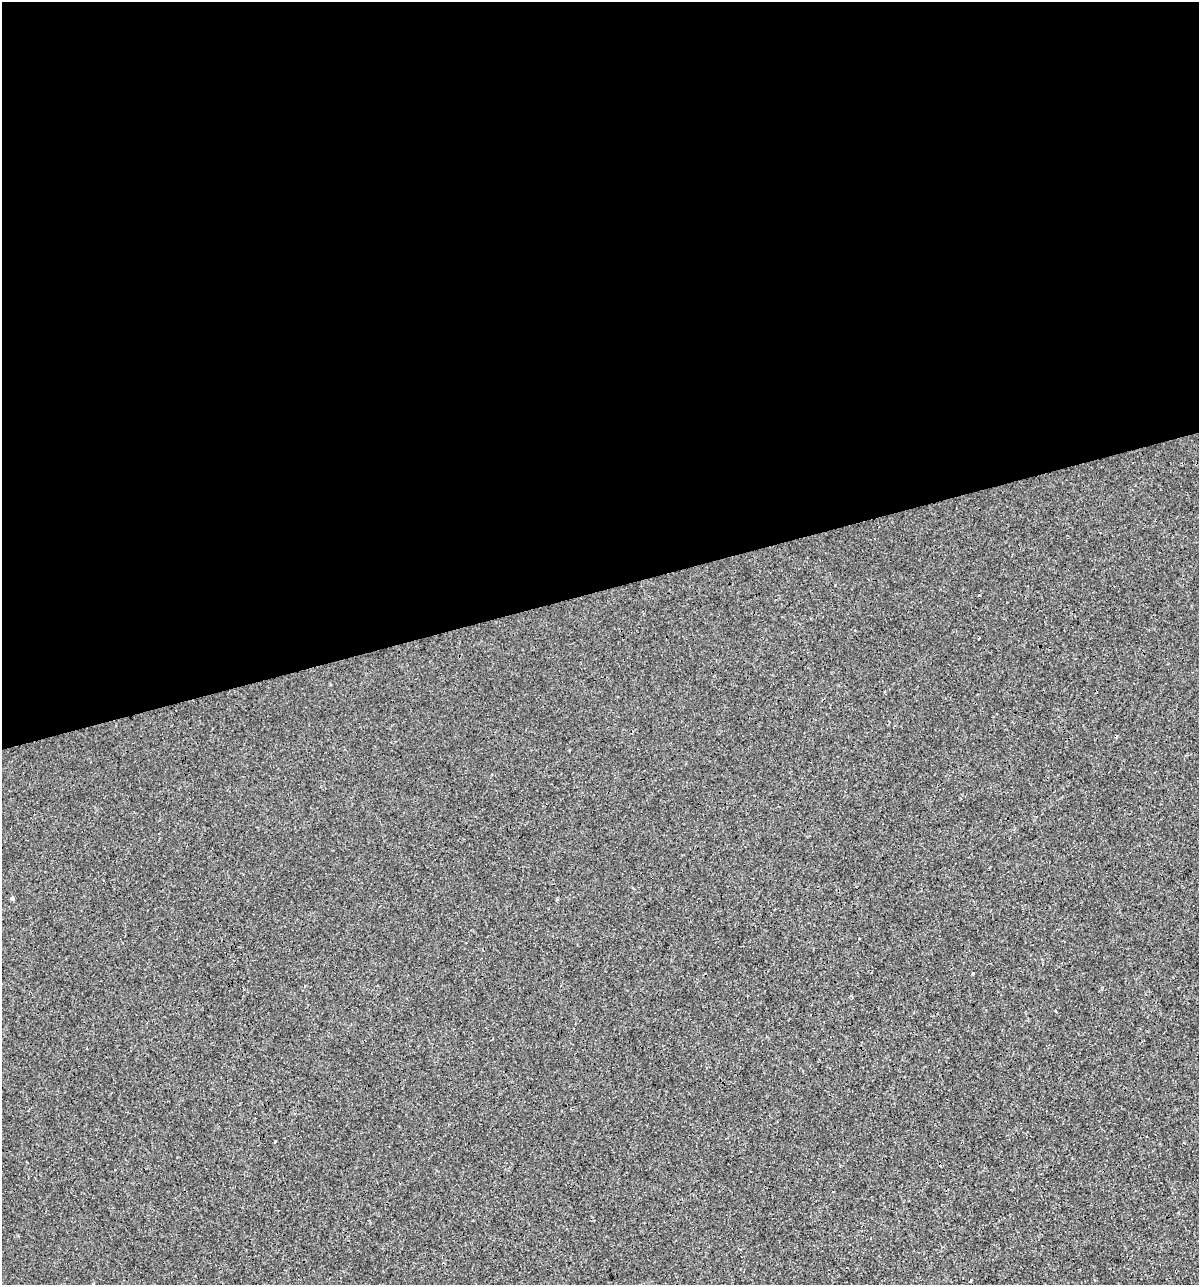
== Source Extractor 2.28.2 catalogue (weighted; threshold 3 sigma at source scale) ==
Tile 2 of 4 x 4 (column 2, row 1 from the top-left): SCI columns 1244-2440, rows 3850-5132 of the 4930 x 5132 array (HDU 1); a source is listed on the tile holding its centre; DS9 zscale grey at full resolution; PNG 1201 x 1287 px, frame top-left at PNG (2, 2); no overlay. Shown black and unused: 46% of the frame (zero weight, under 3 of 4 exposures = <1% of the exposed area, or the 3 px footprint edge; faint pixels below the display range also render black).
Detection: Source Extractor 2.28.2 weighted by HDU 2 'WHT'; one run over the whole footprint, this tile lists its part. Background 9.33e-05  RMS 0.0017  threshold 0.00783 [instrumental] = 3 sigma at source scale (4.5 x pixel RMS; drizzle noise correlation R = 1.50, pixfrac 1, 0.0396/0.0396 arcsec/px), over >= 5 px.
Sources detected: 6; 1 cosmic-ray / hot-pixel residue — not listed; the other 5 listed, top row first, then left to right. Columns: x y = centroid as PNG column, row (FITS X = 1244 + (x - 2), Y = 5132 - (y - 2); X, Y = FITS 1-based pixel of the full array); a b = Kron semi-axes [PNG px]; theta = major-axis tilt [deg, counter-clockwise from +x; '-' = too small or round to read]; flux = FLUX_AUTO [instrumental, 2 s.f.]
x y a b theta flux
885 692 3 2 - 0.17
12 898 4 4 - 0.36
859 939 3 2 - 0.12
973 973 3 3 - 0.55
1055 1011 3 3 - 0.25